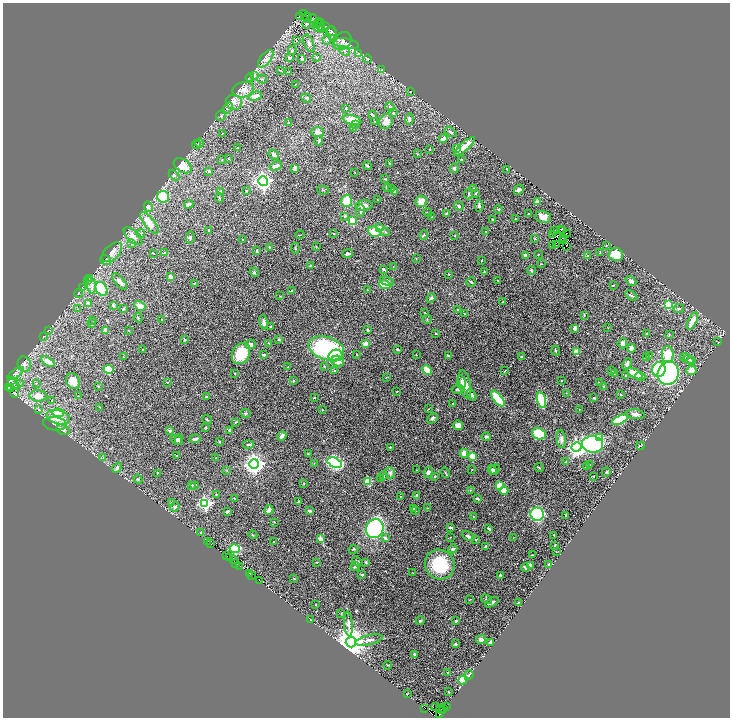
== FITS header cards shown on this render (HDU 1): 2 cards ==
NAXIS1  =                 1455
NAXIS2  =                 1431

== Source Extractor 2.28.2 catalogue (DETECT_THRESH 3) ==
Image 1455 x 1431 px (HDU 1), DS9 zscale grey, zoomed out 1/2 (1 PNG px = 2 x 2 image px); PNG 732 x 720 px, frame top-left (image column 2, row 1430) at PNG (3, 3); each listed source drawn as its Kron ellipse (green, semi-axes under 4 px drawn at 4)
Background 0.403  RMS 0.023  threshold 0.0678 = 3 sigma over >= 5 px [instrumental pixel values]
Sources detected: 484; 35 cannot appear on this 1/2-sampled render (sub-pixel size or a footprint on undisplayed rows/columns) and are neither listed nor drawn; the other 449 listed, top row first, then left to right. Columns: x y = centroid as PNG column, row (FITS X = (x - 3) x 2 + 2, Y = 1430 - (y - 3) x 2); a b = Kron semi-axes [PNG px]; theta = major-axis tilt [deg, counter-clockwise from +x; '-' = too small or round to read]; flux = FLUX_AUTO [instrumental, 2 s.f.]
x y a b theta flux
304 13 3 1 - 1.9
299 17 3 2 - 2.7
307 17 5 1 - 0.36
312 18 5 3 - 5.2
320 22 3 2 - 2.4
317 23 5 2 - 5
307 24 5 4 - 11
321 26 7 3 -85 11
325 26 3 3 - 4
318 27 5 2 - 6.1
332 31 6 3 -38 5.9
332 34 8 5 -64 17
327 39 5 2 - 5
296 40 4 3 - 3.9
342 41 10 8 42 24
309 43 9 5 -68 17
346 44 13 5 -10 22
292 50 4 3 - 5.5
344 51 6 3 -32 7.2
359 53 3 3 - 3.5
317 57 3 2 - 3.2
290 58 3 2 - 9.7
266 59 10 5 52 22
302 59 3 3 - 14
368 59 4 3 - 3.9
280 70 3 2 - 2.4
381 70 3 2 - 2.1
288 72 3 3 - 2.8
254 76 4 2 - 4.4
250 78 4 3 - 4.2
262 79 5 3 - 4.8
295 84 2 1 - 1.2
243 90 11 7 14 37
411 91 2 1 - 1.1
255 96 7 3 21 39
306 98 5 3 - 3.8
234 102 8 7 - 28
390 107 4 3 - 4.9
227 108 6 4 57 9.2
346 108 2 2 - 2.5
393 113 3 2 - 4
372 115 4 2 - 3.4
221 116 5 5 - 8
409 119 6 4 80 9.6
352 120 9 4 -14 64
374 121 2 2 - 1.7
386 121 8 6 59 28
289 122 4 2 - 3.5
356 124 3 2 - 5.1
354 128 2 2 - 1.9
317 132 6 5 - 17
451 132 6 3 -33 8.1
222 133 3 2 - 1.7
443 139 4 3 - 26
319 141 4 3 - 5.7
199 143 4 4 - 7.2
196 144 4 4 - 6.2
464 147 13 3 41 51
237 148 2 2 - 2.8
456 148 4 3 - 10
430 149 3 2 - 2.4
417 154 4 3 - 2.8
274 155 6 3 -39 11
229 158 3 2 - 1.7
461 159 3 2 - 1.9
222 160 3 2 - 2.2
389 163 2 2 - 2.7
183 166 10 6 -32 83
276 166 6 3 24 26
367 166 4 2 - 5.1
295 168 3 3 - 27
454 168 5 4 - 7.8
507 169 4 2 - 2.5
209 171 3 2 - 9.8
355 172 2 1 - 1
174 175 6 3 -45 6.5
385 179 3 2 - 4.1
263 181 5 4 - 1500
387 188 4 3 - 3.7
474 188 4 2 - 3.3
392 189 3 2 - 2.5
323 190 6 2 -10 3.3
519 190 5 4 - 10
221 191 3 3 - 5.1
246 191 3 2 - 2
395 191 4 3 - 7.6
476 193 3 2 - 4.4
468 194 5 2 - 4.8
163 197 6 6 - 170
219 198 5 2 - 4
377 200 2 2 - 1.8
347 201 6 5 - 88
421 201 5 5 - 59
538 202 2 2 - 56
189 204 5 3 - 15
364 206 8 5 6 22
459 206 5 3 - 6.6
479 206 6 3 86 7.9
148 207 5 4 - 10
498 209 4 3 - 5.1
360 211 6 4 83 12
427 212 4 1 - 1.7
446 214 3 3 - 8.2
529 214 3 2 - 3.7
345 216 4 4 - 5.3
432 217 3 2 - 2.9
543 217 8 6 -13 35
492 219 2 2 - 3.1
515 219 2 2 - 3.5
352 221 3 3 - 180
149 223 13 5 -51 64
379 227 4 3 - 13
209 230 2 2 - 5.9
555 230 2 1 - 12
560 230 2 1 - 2.5
486 231 2 1 - 1.8
562 231 3 2 - 4.5
375 232 6 5 - 99
385 232 5 4 - 6
333 233 3 2 - 3
566 233 2 1 - 0.91
141 234 4 3 - 6
568 234 2 1 - 0.034
300 235 5 2 - 2.3
424 235 5 3 - 4.6
553 235 2 1 - 1.3
133 236 11 5 -43 26
455 236 3 2 - 1.9
190 238 6 4 80 7.1
564 238 2 1 - 2.3
242 239 3 2 - 1.9
535 239 3 3 - 2.9
562 240 2 2 - 1.3
132 244 3 2 - 2.4
556 245 2 1 - 1.3
316 246 3 2 - 1.8
553 246 3 2 - 1.6
566 246 3 1 - 1.2
606 246 3 2 - 2.1
269 247 3 2 - 4.7
295 248 5 3 - 4.8
257 250 4 2 - 5.2
112 252 12 7 45 25
154 253 2 2 - 1.3
165 253 3 3 - 5.6
600 253 3 2 - 3.2
347 254 5 2 - 11
539 254 3 2 - 1.6
616 254 7 6 - 88
587 255 4 3 - 4
526 256 3 3 - 15
416 258 2 2 - 1.4
105 260 6 3 -33 5
481 261 2 1 - 2
541 264 2 2 - 2
311 265 4 3 - 4.9
393 266 3 2 - 2
383 269 4 3 - 8.5
531 270 4 3 - 5.1
254 272 5 4 - 5.1
484 272 4 2 - 3.8
449 274 2 2 - 2.4
171 277 4 3 - 16
90 278 3 3 - 3
498 280 3 2 - 2.5
87 281 3 2 - 1.8
387 281 7 3 -20 15
631 281 6 3 -40 16
120 282 10 4 -49 18
471 282 4 3 - 5.6
195 283 4 3 - 3.8
91 285 9 4 -79 19
385 285 6 3 -17 120
613 285 2 1 - 2.3
82 288 3 2 - 1.6
101 289 7 5 -59 220
292 290 4 3 - 3.5
367 290 2 2 - 1.8
79 293 4 2 - 3.4
631 295 6 3 -30 6.6
280 296 3 2 - 2.2
431 298 5 4 - 6.8
503 302 3 2 - 4.7
88 303 2 2 - 23
113 305 4 3 - 8.3
668 305 3 3 - 190
140 306 6 4 -30 33
78 309 3 2 - 2.4
123 309 3 2 - 5.8
458 309 3 3 - 3.4
679 309 5 3 - 5.7
425 313 3 2 - 2.7
464 314 3 2 - 2.1
584 315 3 3 - 3.9
138 318 5 2 - 3.6
161 319 2 2 - 2.3
427 319 5 2 - 3.4
93 320 3 2 - 3
692 321 9 3 63 60
264 322 7 4 -78 19
91 324 3 3 - 3.2
270 327 3 2 - 4.6
575 328 3 3 - 11
608 328 2 1 - 1.9
48 330 3 2 - 2.2
106 330 4 3 - 17
367 330 3 2 - 6.7
129 331 2 2 - 2.3
436 333 3 2 - 2.7
646 334 3 2 - 3.4
669 335 3 2 - 2.6
43 336 3 2 - 2
279 339 3 2 - 4.8
185 340 3 3 - 3.9
718 342 3 1 - 1.3
269 343 3 2 - 2.6
366 343 4 3 - 34
622 343 5 4 - 13
250 344 5 4 - 12
326 348 18 11 -18 560
631 348 4 3 - 38
143 349 2 2 - 3
397 349 3 2 - 4.9
556 351 5 2 - 4.3
576 352 4 4 - 43
241 354 11 8 60 130
357 354 3 2 - 3.2
668 354 8 6 -88 93
263 355 4 3 - 6.8
416 355 3 2 - 2.4
335 356 7 6 - 48
448 356 3 2 - 4.1
649 356 4 3 - 5
123 357 2 2 - 3.3
522 357 3 2 - 3.3
684 357 4 4 - 6.6
647 358 3 2 - 3.4
689 359 6 3 -36 8.3
48 361 7 3 -33 46
338 361 6 5 - 44
691 361 3 2 - 3.3
24 364 8 6 -73 20
627 364 6 3 65 19
324 366 3 3 - 3.2
288 367 2 2 - 2.3
109 369 5 3 - 110
659 369 7 7 - 270
427 370 5 3 - 66
691 370 5 4 - 32
335 371 3 3 - 11
505 371 3 2 - 3.1
611 371 3 3 - 2.3
235 373 2 2 - 3
614 373 2 2 - 1.8
634 373 9 4 -28 110
668 373 12 10 73 1300
16 374 9 4 36 15
625 376 4 2 - 3.3
640 376 5 4 - 15
386 377 3 2 - 1.5
11 380 4 2 - 3
561 380 3 2 - 2.3
73 381 8 6 -56 39
293 381 4 3 - 3.4
167 382 4 2 - 3.3
461 382 7 3 -81 8.6
36 383 3 2 - 2.5
599 383 3 3 - 4.6
14 384 7 2 -45 8.1
20 384 3 2 - 3.4
465 384 14 5 -77 48
98 386 3 2 - 1.9
603 386 2 2 - 2.6
9 387 2 1 - 2.6
11 388 3 2 - 2.9
458 389 6 3 4 11
397 391 3 2 - 2.3
15 393 5 3 - 2.5
566 393 2 2 - 1.8
471 395 6 4 -59 15
621 395 3 2 - 3
38 396 8 5 -2 47
78 396 3 2 - 1.7
206 397 3 2 - 3.7
314 398 2 2 - 5.1
498 398 9 3 -52 200
594 398 3 2 - 3.3
52 400 3 3 - 3
541 400 8 4 -76 240
453 403 2 2 - 2.9
100 407 3 2 - 2.2
39 409 3 2 - 1.9
428 409 2 2 - 1.7
579 409 2 2 - 2
322 410 2 1 - 2
58 413 6 4 -3 26
246 413 5 4 - 6.2
635 414 9 5 -6 20
58 417 12 7 -14 89
432 418 6 4 46 11
207 420 5 2 - 4.9
620 420 8 4 25 170
235 422 3 2 - 2.5
55 424 12 6 -5 28
458 425 5 5 - 22
205 428 3 2 - 4.4
63 430 7 5 -24 15
229 430 3 3 - 3.9
170 431 4 3 - 10
539 434 7 5 -22 160
282 436 5 3 - 21
486 437 4 3 - 5.3
599 438 3 3 - 86
179 439 5 4 - 10
195 439 6 3 5 15
561 439 9 4 -83 17
176 440 6 3 -35 7.3
220 442 3 2 - 2.5
592 444 10 8 -7 620
248 445 5 3 - 6.6
641 446 4 2 - 3.7
390 447 3 2 - 2.5
577 447 5 5 - 1700
464 453 4 3 - 36
308 454 3 2 - 4.5
177 456 3 2 - 2.9
473 456 4 3 - 63
103 457 3 2 - 2.2
216 458 2 2 - 3
566 462 2 2 - 1.8
314 463 3 2 - 2.6
335 463 8 4 -25 890
254 464 5 4 - 2600
589 465 3 3 - 5.2
586 467 3 2 - 6.7
117 468 5 3 - 13
539 468 4 2 - 4.6
227 470 3 2 - 2.5
416 470 2 2 - 2.3
472 470 2 2 - 1.7
492 470 5 3 - 6.6
495 470 6 2 50 9.8
428 472 5 4 - 12
606 472 4 3 - 3.7
157 473 3 2 - 1.9
390 473 6 5 - 10
445 473 5 2 - 3.5
383 476 4 3 - 5.7
593 476 2 2 - 2.1
435 477 3 3 - 3.2
380 478 3 2 - 2.6
138 479 5 4 - 6.6
368 481 3 3 - 140
304 484 2 2 - 2.6
195 485 3 2 - 5.8
500 485 3 2 - 110
192 486 3 2 - 3.4
470 490 3 2 - 2
504 491 4 4 - 35
216 494 2 2 - 2.9
400 496 2 2 - 3.2
417 496 3 3 - 11
234 498 3 2 - 1.8
477 499 4 3 - 7.2
299 501 3 2 - 2.9
171 502 3 2 - 2.3
205 503 4 4 - 770
175 507 5 4 - 11
427 508 3 3 - 2.9
413 509 3 2 - 9.2
269 510 5 3 - 21
416 510 2 2 - 4.2
309 511 4 3 - 8.8
227 512 4 3 - 8
537 514 7 6 - 690
566 515 4 3 - 3.3
473 516 3 2 - 2
274 522 3 2 - 1.7
450 527 3 2 - 7.4
375 529 9 8 - 560
489 529 4 2 - 5.4
201 532 2 2 - 2.6
253 535 4 3 - 3.9
554 535 2 2 - 1.7
468 536 7 3 -27 12
450 537 2 1 - 1.4
513 537 2 1 - 1
385 538 4 3 - 9.3
321 539 4 3 - 33
476 540 2 2 - 3.1
207 541 2 1 - 6.4
274 542 2 2 - 2.6
210 544 2 1 - 6
555 545 3 2 - 5
485 546 4 3 - 4.7
235 549 5 4 - 240
353 549 5 3 - 4
453 549 4 3 - 6.7
556 552 2 1 - 1.4
532 555 3 2 - 2.2
227 556 2 1 - 9.3
229 557 3 2 - 32
233 560 3 2 - 85
357 561 5 4 - 8.9
316 562 3 2 - 2.8
366 562 3 2 - 4.2
236 563 3 1 - 65
548 564 2 2 - 4.2
440 565 15 14 - 210
530 565 3 2 - 8.7
240 566 2 1 - 18
355 566 5 3 - 8.3
525 568 4 2 - 6.6
250 573 2 2 - 19
413 573 2 2 - 1.4
251 575 2 1 - 20
362 575 2 2 - 20
500 575 3 3 - 5.7
294 578 4 2 - 2.5
259 581 3 1 - 6.6
470 599 3 2 - 1.4
487 599 6 4 -33 6.3
492 602 7 3 31 13
518 602 2 2 - 2.8
316 604 2 2 - 2.8
341 614 3 2 - 2.4
311 620 2 1 - 1.2
420 621 4 3 - 6.1
456 621 3 2 - 8.3
348 624 12 4 -86 20
481 639 5 4 - 14
369 640 14 5 14 22
351 642 5 5 - 10000
490 642 2 2 - 24
456 644 3 3 - 4.6
414 654 3 3 - 7.8
388 665 4 2 - 2.7
448 673 3 2 - 13
469 675 5 2 - 7.4
463 680 5 4 - 110
448 692 3 2 - 2.2
407 694 2 1 - 2.5
435 707 3 1 - 10
446 707 3 1 - 17
425 708 2 1 - 21
441 709 3 2 - 42
444 709 3 2 - 19
442 711 3 1 - 25
440 714 2 1 - 57
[35 sub-pixel or undisplayed-footprint detections neither listed nor drawn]